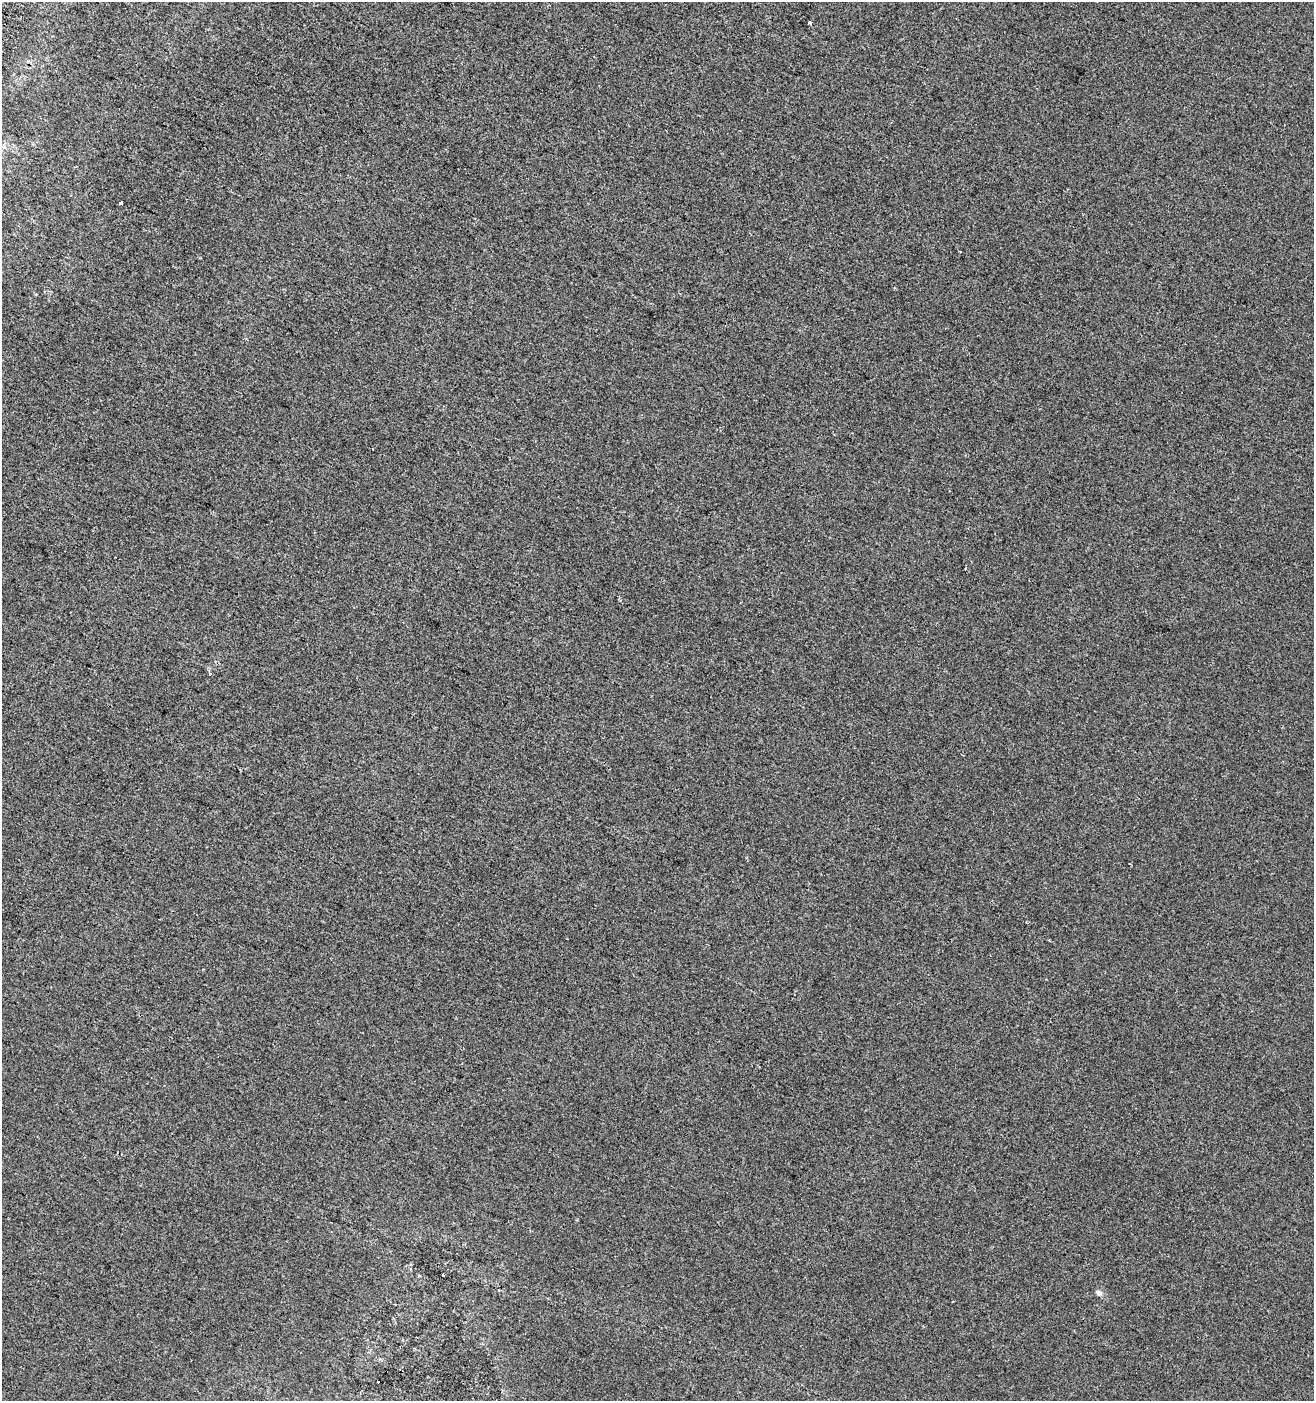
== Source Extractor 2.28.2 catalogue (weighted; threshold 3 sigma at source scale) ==
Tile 11 of 4 x 4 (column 3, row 3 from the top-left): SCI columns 2935-4246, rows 1416-2814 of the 5803 x 5636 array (HDU 1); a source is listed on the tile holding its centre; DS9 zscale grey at full resolution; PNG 1316 x 1403 px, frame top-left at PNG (2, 2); no overlay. Shown black and unused: <1% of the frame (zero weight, under 2 of 3 exposures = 2% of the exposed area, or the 3 px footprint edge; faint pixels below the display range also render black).
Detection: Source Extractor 2.28.2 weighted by HDU 2 'WHT'; one run over the whole footprint, this tile lists its part. Background 7.39e-04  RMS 0.0071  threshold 0.032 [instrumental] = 3 sigma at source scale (4.5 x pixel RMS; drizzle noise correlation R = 1.50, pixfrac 1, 0.0396/0.0396 arcsec/px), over >= 5 px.
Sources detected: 9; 2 cosmic-ray / hot-pixel residue — not listed; the other 7 listed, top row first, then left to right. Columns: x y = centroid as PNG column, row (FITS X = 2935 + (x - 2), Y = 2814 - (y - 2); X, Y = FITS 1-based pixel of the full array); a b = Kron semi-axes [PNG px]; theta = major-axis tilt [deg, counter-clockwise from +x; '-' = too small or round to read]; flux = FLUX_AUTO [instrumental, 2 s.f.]
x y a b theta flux
810 22 3 3 - 2.1
120 203 3 2 - 0.83
960 251 3 2 - 0.67
210 674 3 3 - 2.9
240 770 3 2 - 0.55
443 1275 3 2 - 1.1
1099 1293 5 4 - 4.1